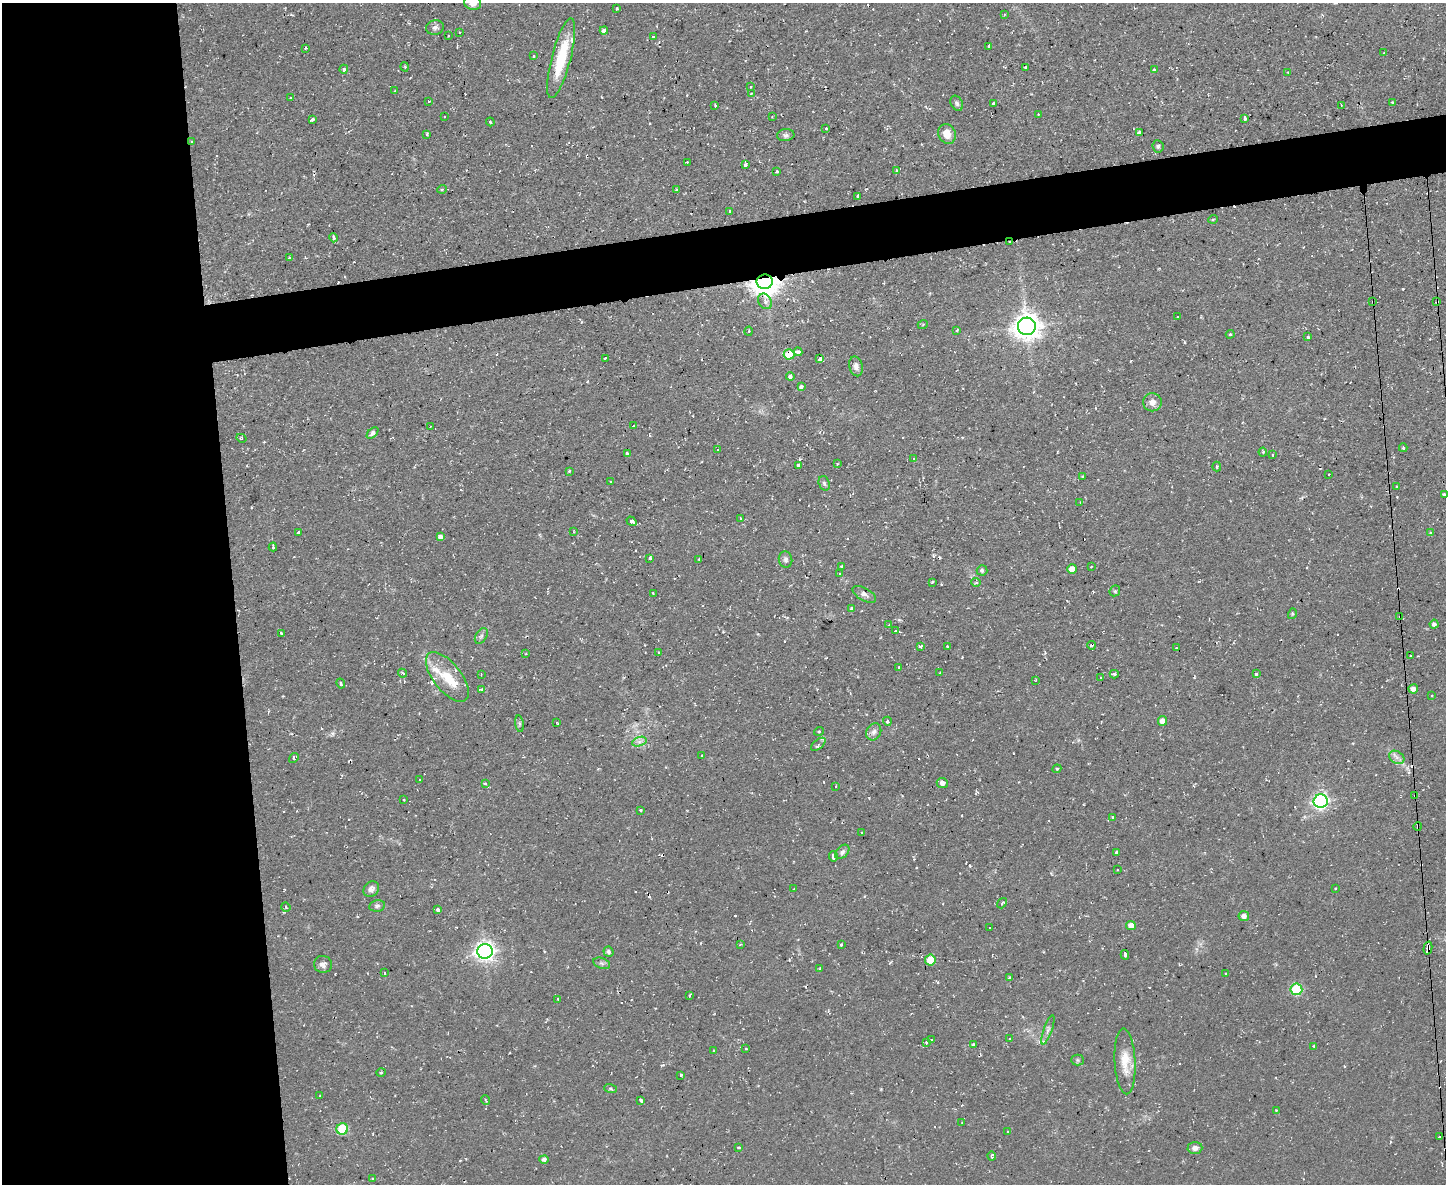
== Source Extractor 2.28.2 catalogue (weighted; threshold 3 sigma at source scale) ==
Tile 7 of 3 x 4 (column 1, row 3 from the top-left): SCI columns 131-1574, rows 1184-2365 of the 4703 x 4729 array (HDU 1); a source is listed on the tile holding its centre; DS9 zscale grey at full resolution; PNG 1448 x 1186 px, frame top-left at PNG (2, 3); each listed source drawn as its Kron ellipse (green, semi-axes under 4 px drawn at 4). Shown black and unused: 20% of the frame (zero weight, under 2 of 3 exposures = <1% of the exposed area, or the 3 px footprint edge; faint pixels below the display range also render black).
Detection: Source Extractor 2.28.2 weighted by HDU 2 'WHT'; one run over the whole footprint, this tile lists its part. Background 0.0596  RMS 0.0061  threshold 0.0276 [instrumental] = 3 sigma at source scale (4.5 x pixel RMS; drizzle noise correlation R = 1.50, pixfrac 1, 0.05/0.05 arcsec/px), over >= 5 px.
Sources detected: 258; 32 cosmic-ray / hot-pixel residue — neither listed nor drawn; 6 inside a brighter listed object's ellipse — not listed separately; the other 220 listed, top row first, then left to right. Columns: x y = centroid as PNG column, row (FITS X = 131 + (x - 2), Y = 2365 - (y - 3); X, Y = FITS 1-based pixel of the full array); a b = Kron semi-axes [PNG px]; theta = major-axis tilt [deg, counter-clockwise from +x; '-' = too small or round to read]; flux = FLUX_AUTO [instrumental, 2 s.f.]
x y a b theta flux
473 3 9 7 -21 4.9
617 8 3 3 - 0.82
1004 15 3 3 - 0.63
435 27 9 7 15 2.3
604 30 4 4 - 2.4
459 32 3 2 - 0.52
448 36 2 2 - 0.5
653 36 3 3 - 0.74
989 46 3 3 - 2.7
305 48 3 3 - 0.94
1383 53 4 2 - 0.51
533 56 3 2 - 0.99
561 58 41 9 75 27
405 67 5 3 - 0.63
1025 68 3 3 - 1.6
344 69 4 4 - 0.91
1154 69 3 3 - 1.4
1288 72 3 3 - 0.57
751 87 2 2 - 0.46
395 91 3 2 - 0.62
751 93 2 2 - 0.66
290 98 3 2 - 1
429 101 3 3 - 0.81
957 103 8 6 -62 1.6
994 103 3 3 - 3.2
1393 103 3 3 - 1.4
715 105 3 2 - 1
1341 105 2 2 - 0.47
1038 114 3 2 - 0.4
445 116 2 2 - 0.56
772 117 3 2 - 0.52
1245 118 4 3 - 3
312 119 4 3 - 2
490 122 4 3 - 0.78
826 128 3 3 - 2.4
1139 132 4 3 - 1.2
427 134 3 3 - 0.89
947 134 10 8 -67 6.4
786 135 9 6 4 2
192 141 3 2 - 0.74
1158 146 6 5 - 1.3
687 162 3 2 - 0.64
745 165 3 3 - 3.6
896 170 3 3 - 0.73
777 171 3 3 - 1.2
442 189 5 3 - 0.59
676 190 4 3 - 0.59
858 196 4 3 - 1.2
730 211 2 2 - 0.57
1213 219 5 3 - 0.57
334 238 5 3 - 2.1
1010 242 3 3 - 0.98
289 257 3 2 - 0.64
765 282 8 7 - 790
765 301 8 6 -58 2.4
1373 302 3 2 - 0.46
1437 302 3 2 - 0.71
1178 317 3 2 - 0.67
923 324 5 3 - 0.7
1027 326 9 8 - 770
957 330 4 3 - 0.55
749 331 4 3 - 0.64
1230 334 4 3 - 0.7
1308 337 3 3 - 1.1
798 352 4 3 - 3.8
789 354 5 5 - 20
605 358 4 3 - 1.4
820 359 4 3 - 4.3
856 366 10 6 -76 2.6
790 376 4 4 - 2.7
801 387 3 3 - 6.8
1152 402 9 9 - 4
633 426 3 2 - 0.92
430 427 3 2 - 0.38
373 433 7 4 45 2.1
241 438 5 3 - 0.87
1403 448 4 3 - 0.89
718 450 3 3 - 0.6
1263 452 4 4 - 0.69
627 453 4 3 - 2.3
1273 455 3 2 - 0.65
913 459 4 2 - 0.43
837 464 3 3 - 0.57
798 465 4 3 - 2.8
1217 466 5 3 - 0.79
569 471 4 3 - 0.77
1329 474 3 2 - 0.86
1083 477 3 3 - 1.7
610 481 3 3 - 0.77
824 483 7 5 -72 1.2
1396 487 2 2 - 0.41
1444 494 3 3 - 0.82
1080 502 3 2 - 0.52
740 518 4 2 - 0.46
631 521 5 4 - 4.7
299 532 3 2 - 0.84
574 532 4 2 - 0.49
1430 533 4 3 - 1.3
440 537 4 4 - 2.5
273 547 4 2 - 1.2
650 558 4 3 - 2.1
699 559 2 2 - 0.53
785 559 8 6 -76 2.1
842 566 3 3 - 0.72
1091 567 2 2 - 0.53
1072 569 5 4 - 5.9
982 570 5 5 - 1.6
839 574 3 2 - 0.58
932 582 3 3 - 1.1
976 582 4 4 - 0.96
1115 591 6 5 - 0.92
653 593 4 2 - 0.56
864 594 13 6 -29 2.7
851 608 3 3 - 1.3
1292 614 5 3 - 0.58
1400 616 4 3 - 0.6
1434 624 4 4 - 1.9
889 625 3 2 - 0.55
895 631 3 2 - 1.3
281 633 3 2 - 0.89
481 636 8 5 59 1.7
1092 645 4 3 - 3.7
947 646 3 2 - 0.69
920 647 3 3 - 0.8
1176 648 3 2 - 0.44
658 652 3 2 - 0.72
526 653 3 3 - 0.62
1410 656 2 2 - 0.44
899 667 3 3 - 1.3
402 673 4 3 - 0.76
940 673 2 2 - 0.59
481 674 2 2 - 0.5
1114 674 4 3 - 1.3
1256 674 4 3 - 1.7
447 677 30 14 -51 17
1101 677 3 3 - 0.69
1036 680 4 2 - 0.49
341 684 5 4 - 1.1
482 689 4 3 - 1.4
1413 689 5 4 - 3.5
1432 696 3 2 - 0.84
887 721 4 3 - 1.3
1162 721 5 4 - 4.1
557 723 4 2 - 0.43
519 724 8 4 -82 1.2
819 731 5 3 - 0.62
874 732 9 7 59 2.7
639 742 7 4 18 2.1
818 744 9 4 40 1.4
702 755 3 2 - 0.41
1397 757 8 6 -31 2.5
294 758 5 4 - 1.9
1057 769 4 4 - 0.86
419 780 3 3 - 1.6
942 783 5 5 - 2.4
485 784 4 3 - 0.9
836 786 2 2 - 0.48
1415 795 3 3 - 1
404 800 3 2 - 0.43
1321 801 7 6 - 180
640 810 3 3 - 1.4
1113 817 3 2 - 0.69
1418 826 4 3 - 0.94
862 833 3 2 - 0.68
842 852 8 5 46 1.8
1117 852 3 3 - 7
833 856 5 3 - 10
1117 870 3 2 - 0.95
1335 888 3 3 - 0.64
371 889 8 7 - 2.7
794 889 3 2 - 0.42
1002 903 5 3 - 0.84
377 906 8 6 10 1.4
286 907 5 4 - 0.74
438 909 3 3 - 5.9
1244 916 5 5 - 2.8
1131 925 5 4 - 5.4
990 928 3 2 - 0.64
740 944 4 3 - 0.58
841 944 3 3 - 2.5
1428 948 6 4 75 6.5
485 951 8 7 - 330
608 952 5 4 - 1.6
1125 955 5 3 - 5.3
930 960 5 5 - 13
602 963 9 5 -20 1.6
323 964 9 8 - 3
820 969 3 3 - 0.75
384 973 3 2 - 0.62
1226 974 3 3 - 1.2
1009 978 4 3 - 0.77
1296 989 6 5 - 46
690 996 3 2 - 0.81
558 999 4 3 - 0.55
1048 1030 15 4 71 2.5
1010 1039 4 2 - 0.59
932 1040 4 3 - 1.3
926 1042 3 3 - 0.96
973 1044 3 3 - 0.93
1314 1046 4 4 - 0.69
746 1049 3 2 - 0.6
713 1051 3 2 - 0.75
1078 1060 6 5 - 1.1
1125 1061 33 10 -87 12
381 1072 5 3 - 0.56
681 1075 4 3 - 3
610 1088 6 3 -19 0.94
320 1096 3 2 - 0.42
485 1100 5 3 - 0.58
641 1100 4 3 - 2.1
1276 1110 3 3 - 0.81
962 1123 2 2 - 0.39
342 1129 6 5 - 33
1008 1131 3 3 - 2.5
1439 1137 3 3 - 0.86
739 1147 3 2 - 0.97
1195 1148 7 6 - 3.1
992 1156 4 3 - 1.2
544 1159 4 4 - 2
373 1178 3 3 - 1.1
Overlapping masked pixels (flux is a lower limit): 11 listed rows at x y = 192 141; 1010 242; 765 282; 1373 302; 1437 302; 789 354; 1400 616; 1092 645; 1415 795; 1418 826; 1428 948
Isophote crosses this tile's border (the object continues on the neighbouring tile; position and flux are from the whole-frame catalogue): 1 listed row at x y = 473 3